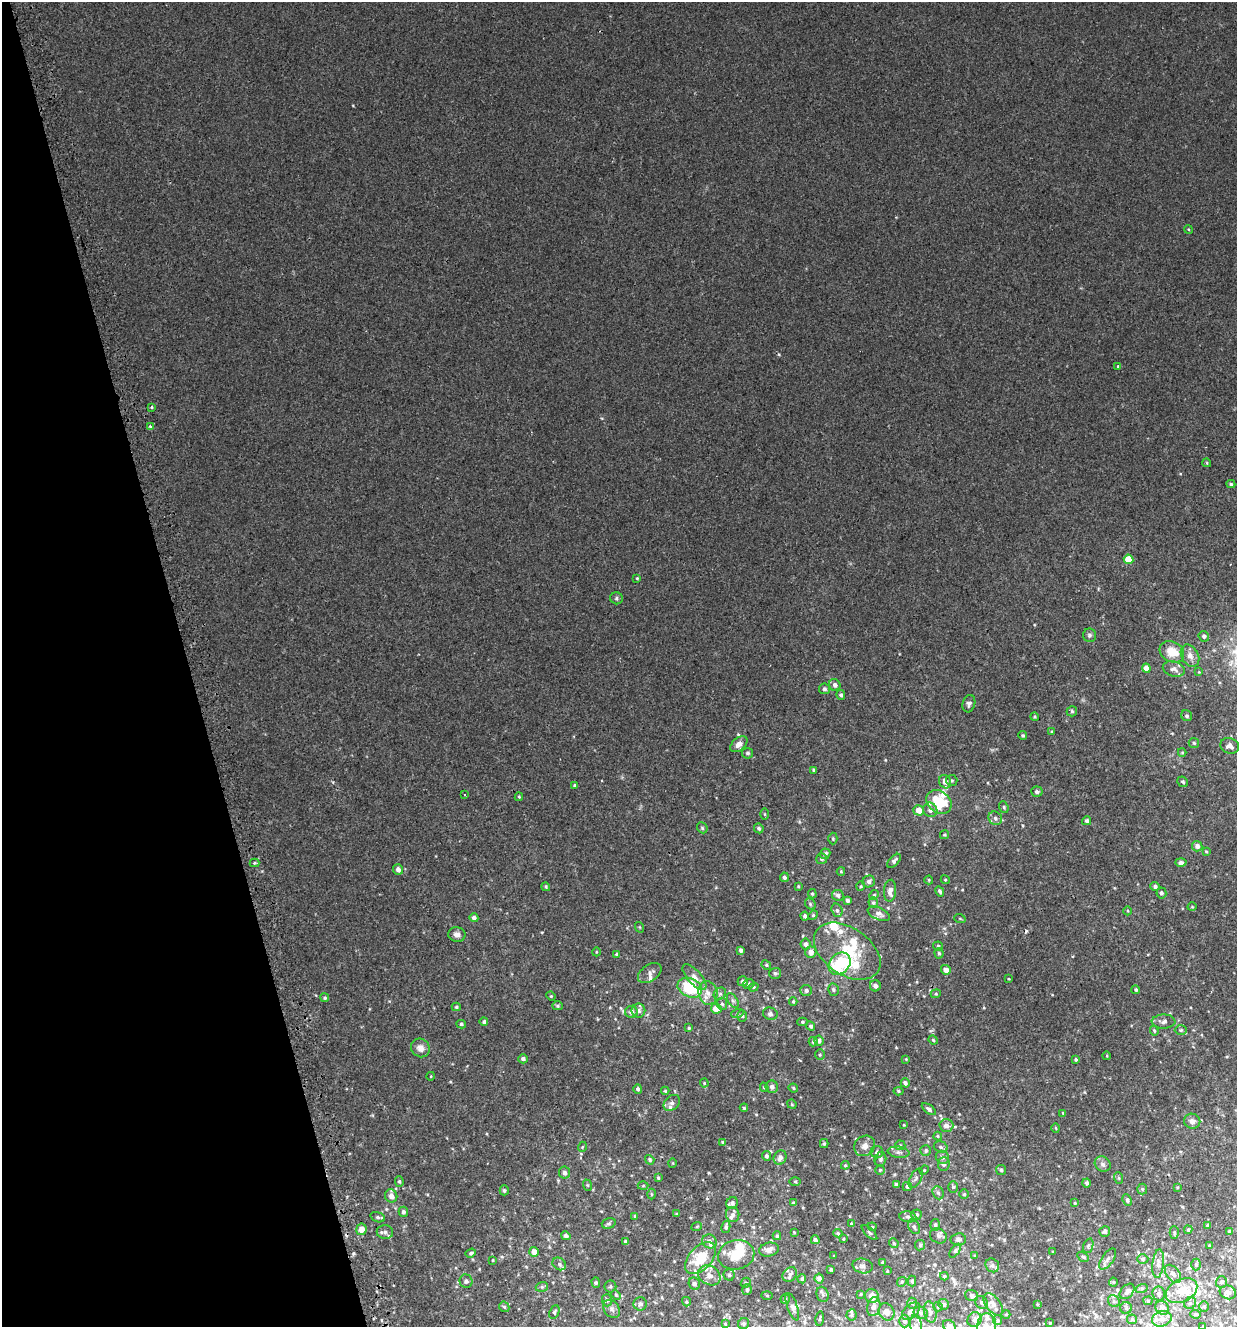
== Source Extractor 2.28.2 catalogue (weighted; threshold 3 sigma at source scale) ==
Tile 5 of 4 x 4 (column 1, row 2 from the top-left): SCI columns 103-1337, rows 2696-4020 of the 5195 x 5393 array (HDU 1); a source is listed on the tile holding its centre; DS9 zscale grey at full resolution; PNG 1239 x 1329 px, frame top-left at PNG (2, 2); each listed source drawn as its Kron ellipse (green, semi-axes under 4 px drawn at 4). Shown black and unused: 15% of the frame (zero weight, under 2 of 3 exposures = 3% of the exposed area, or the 3 px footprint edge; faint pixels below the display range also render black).
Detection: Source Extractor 2.28.2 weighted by HDU 2 'WHT'; one run over the whole footprint, this tile lists its part. Background 0.00112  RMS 0.0029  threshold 0.0128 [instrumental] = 3 sigma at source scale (4.5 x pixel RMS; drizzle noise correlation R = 1.50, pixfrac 1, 0.0396/0.0396 arcsec/px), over >= 5 px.
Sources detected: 369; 3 inside a brighter object's white glare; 2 cosmic-ray / hot-pixel residue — neither listed nor drawn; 33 inside a brighter listed object's ellipse — not listed separately; the other 331 listed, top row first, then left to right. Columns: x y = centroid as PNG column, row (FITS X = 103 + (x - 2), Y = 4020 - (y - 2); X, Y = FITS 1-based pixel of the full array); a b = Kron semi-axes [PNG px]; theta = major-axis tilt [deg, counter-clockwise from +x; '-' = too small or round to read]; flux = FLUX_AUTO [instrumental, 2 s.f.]
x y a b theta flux
1188 229 4 3 - 0.24
1118 367 3 2 - 0.5
152 407 3 3 - 0.37
150 426 4 3 - 0.44
1207 463 4 3 - 0.26
1231 484 4 4 - 0.39
1128 559 5 4 - 5.1
637 578 4 3 - 0.26
617 598 6 6 - 0.51
1089 635 6 6 - 0.62
1204 636 5 5 - 0.7
1172 652 13 10 -28 5.1
1190 656 12 8 -61 1.8
1146 668 4 4 - 2.2
1174 669 11 7 -16 1.3
1199 672 4 4 - 0.21
835 685 6 5 - 0.98
824 689 5 5 - 0.5
841 695 5 4 - 0.62
969 704 9 6 74 0.78
1072 711 5 5 - 0.4
1187 716 6 5 - 0.48
1034 717 4 4 - 0.34
1052 732 4 3 - 0.28
1023 736 4 4 - 0.36
1194 743 5 5 - 0.42
739 744 10 6 41 1.7
1230 746 9 7 -17 1.2
1182 752 4 4 - 0.24
748 753 5 5 - 0.57
814 770 3 3 - 0.45
952 780 6 5 - 0.46
945 782 7 6 - 1.7
1183 782 5 5 - 0.41
575 786 4 4 - 0.44
1037 792 6 5 - 0.78
465 794 3 3 - 0.36
519 797 4 4 - 0.26
939 802 14 10 -40 9.8
1004 807 6 4 -69 0.38
919 810 5 5 - 2.6
930 810 7 6 - 1.1
765 814 6 4 -89 0.26
995 818 7 6 - 0.96
1087 821 4 4 - 0.55
702 828 6 5 - 0.37
759 828 5 4 - 0.55
945 835 5 4 - 0.33
833 839 6 4 -88 0.37
1197 846 5 5 - 1.2
1206 851 4 3 - 0.28
825 854 5 5 - 0.84
822 859 5 5 - 0.55
894 861 8 4 45 0.73
255 863 5 4 - 0.35
1181 863 6 4 -2 0.89
398 869 5 5 - 1.3
841 871 4 4 - 0.26
784 877 5 4 - 0.66
929 880 4 4 - 0.27
945 880 4 4 - 0.28
869 881 6 5 - 0.81
798 886 4 3 - 0.25
861 886 5 3 - 0.25
1155 886 4 4 - 0.7
546 887 4 4 - 0.37
890 891 11 6 85 1.4
940 891 5 4 - 0.62
1161 893 5 5 - 0.68
812 894 4 3 - 0.35
838 895 6 5 - 0.9
874 895 5 4 - 0.34
847 900 4 4 - 0.64
873 903 5 4 - 0.4
810 904 6 4 -49 0.35
1192 907 4 3 - 0.21
837 910 7 5 -72 0.68
1128 911 4 3 - 0.25
879 914 12 6 -24 1.1
813 915 5 4 - 0.34
805 916 4 4 - 0.74
474 918 4 4 - 0.93
960 919 6 3 -20 0.28
639 927 5 3 - 0.24
457 934 8 7 - 1.3
806 944 5 5 - 0.93
938 946 5 4 - 0.54
741 950 4 4 - 0.8
847 951 37 23 -35 13
596 952 4 3 - 0.19
811 952 6 5 - 1.4
939 953 5 4 - 0.48
617 954 4 4 - 0.44
840 964 12 9 48 14
766 965 5 4 - 0.36
946 970 5 5 - 1.9
650 973 13 8 34 1.3
775 973 6 5 - 0.54
694 977 16 7 -47 1.8
1009 979 3 2 - 0.19
743 981 5 5 - 0.79
749 984 6 5 - 0.57
875 986 5 5 - 1.1
753 987 5 4 - 0.33
690 988 13 9 -23 14
806 990 6 5 - 0.81
833 990 6 5 - 0.49
1136 990 4 4 - 0.43
708 993 12 9 -77 2
720 994 7 5 45 0.59
936 994 5 4 - 0.33
551 996 5 4 - 0.28
325 998 4 4 - 0.42
733 1001 8 5 -58 0.62
793 1001 4 3 - 0.34
722 1004 6 5 - 0.48
557 1006 5 4 - 0.39
456 1007 4 4 - 0.36
716 1009 5 5 - 2.9
638 1011 7 7 - 0.96
631 1012 6 6 - 1.3
737 1014 6 4 18 0.4
770 1014 7 6 - 0.67
742 1016 6 5 - 0.46
484 1022 4 4 - 0.63
802 1022 5 4 - 0.38
1163 1022 12 7 1 1.1
461 1024 5 4 - 0.5
810 1026 5 4 - 0.47
689 1028 4 3 - 0.42
1181 1030 6 5 - 0.44
1154 1031 5 4 - 0.32
819 1040 5 4 - 0.85
933 1040 5 4 - 0.3
813 1042 5 4 - 0.6
420 1048 10 9 - 1.7
820 1055 5 4 - 0.33
1107 1056 4 3 - 0.2
523 1059 5 4 - 0.77
906 1059 3 3 - 0.2
1076 1059 3 3 - 0.64
431 1076 4 3 - 0.19
704 1083 4 4 - 0.28
905 1083 5 4 - 0.73
764 1087 5 3 - 0.37
772 1087 6 6 - 0.94
793 1088 5 3 - 0.39
638 1089 5 4 - 0.62
665 1091 4 4 - 0.31
898 1091 5 4 - 0.44
672 1103 9 6 45 0.89
792 1104 5 4 - 0.28
744 1108 4 4 - 0.3
929 1109 8 4 -37 0.63
1063 1113 4 4 - 0.24
1192 1121 8 7 - 1
904 1125 3 2 - 0.17
946 1125 7 6 - 1.3
1056 1128 5 3 - 0.26
938 1136 4 4 - 0.32
723 1142 3 3 - 0.27
824 1144 4 4 - 0.38
900 1145 5 5 - 0.34
865 1146 11 9 43 1.6
582 1147 5 3 - 0.24
941 1147 7 5 -18 0.59
926 1151 5 5 - 0.53
877 1152 6 6 - 0.78
898 1152 11 5 -8 0.88
766 1156 5 4 - 0.61
780 1157 7 6 - 1.4
942 1157 7 6 - 0.8
880 1159 7 6 - 0.6
650 1160 5 4 - 0.48
673 1163 5 3 - 0.23
944 1164 7 6 - 0.97
1103 1164 8 7 - 0.88
845 1165 4 4 - 0.3
880 1170 5 4 - 0.33
924 1170 5 4 - 0.26
1001 1170 5 5 - 0.4
564 1172 6 5 - 0.74
658 1178 3 3 - 0.37
916 1178 11 5 61 0.82
1119 1178 6 3 -70 0.31
399 1181 5 4 - 0.39
795 1181 5 3 - 0.27
1087 1183 4 4 - 0.61
587 1185 6 3 -71 0.29
896 1185 4 3 - 0.53
643 1186 5 3 - 0.28
907 1187 4 4 - 0.63
953 1187 6 5 - 0.49
1177 1187 4 3 - 0.26
1142 1189 5 5 - 0.4
504 1190 5 4 - 0.45
938 1193 7 5 -66 0.63
651 1194 5 3 - 0.25
964 1194 4 4 - 0.37
391 1196 7 6 - 1.5
1127 1200 6 4 -64 0.55
732 1203 6 5 - 0.58
793 1203 4 4 - 0.41
1075 1203 4 4 - 0.24
403 1212 5 4 - 0.68
677 1214 3 3 - 0.29
733 1215 7 6 - 0.81
916 1215 5 5 - 0.54
635 1216 4 3 - 0.36
378 1217 7 5 -17 0.6
908 1217 8 5 -8 0.67
609 1223 7 5 17 0.47
851 1224 3 3 - 0.33
935 1225 6 4 86 0.65
1208 1225 3 3 - 0.46
697 1226 5 3 - 0.28
914 1226 8 5 -64 0.64
726 1227 6 4 78 0.53
872 1227 4 4 - 0.29
361 1229 6 5 - 2.3
1188 1230 4 3 - 0.38
1105 1231 5 5 - 0.68
1229 1231 3 3 - 0.29
385 1232 8 7 - 0.93
794 1232 3 3 - 0.18
869 1232 10 4 -44 0.48
1174 1232 6 4 89 0.44
838 1233 5 4 - 0.36
566 1236 5 4 - 0.87
777 1236 4 3 - 0.43
938 1236 9 7 -28 0.76
843 1239 4 3 - 0.25
958 1239 7 6 - 0.79
815 1240 4 4 - 0.79
709 1241 7 6 - 0.86
626 1242 4 3 - 0.55
894 1243 5 4 - 0.41
920 1245 5 5 - 0.4
1088 1246 7 5 72 0.45
1209 1246 4 4 - 0.38
769 1250 10 7 14 1.5
955 1251 8 4 54 0.52
534 1252 5 4 - 2
1053 1252 3 2 - 0.23
471 1253 5 4 - 0.44
736 1255 18 15 12 6.1
834 1256 3 2 - 0.2
975 1256 4 3 - 0.28
1083 1257 6 4 -30 0.5
700 1258 19 11 49 7.8
1108 1259 12 5 55 0.96
1143 1259 5 4 - 0.49
493 1260 4 3 - 0.19
883 1262 4 3 - 0.28
559 1264 7 5 -37 0.62
1158 1264 14 5 84 1.2
992 1265 7 6 - 0.68
1196 1265 6 5 - 0.43
863 1266 10 7 -11 0.94
831 1269 4 3 - 0.42
887 1271 3 3 - 0.23
790 1274 8 6 48 0.75
1173 1274 10 6 -52 1.1
709 1275 11 9 -32 1.9
729 1275 5 5 - 0.56
944 1276 4 4 - 0.39
819 1278 5 4 - 1.3
802 1279 4 4 - 0.49
466 1281 7 6 - 0.85
912 1281 5 4 - 0.42
596 1282 5 4 - 0.4
902 1282 5 4 - 0.34
1113 1282 4 4 - 0.26
1221 1282 6 5 - 0.77
746 1283 5 5 - 0.4
694 1284 6 5 - 0.63
610 1286 6 6 - 0.5
542 1287 6 5 - 0.5
1142 1288 6 4 19 0.37
747 1290 5 5 - 0.53
1127 1291 9 6 48 1
1181 1291 17 11 27 4.5
1228 1292 8 6 -20 0.96
823 1294 8 6 -72 0.64
861 1294 4 3 - 0.21
1159 1294 7 6 - 0.75
616 1295 5 4 - 0.31
767 1295 5 4 - 0.26
972 1295 7 5 -19 0.83
872 1296 7 6 - 2.3
785 1299 5 4 - 0.37
607 1300 6 5 - 0.48
1114 1301 6 5 - 0.59
1148 1301 4 4 - 0.31
686 1302 5 4 - 0.37
912 1303 5 5 - 0.49
982 1303 7 5 -45 0.67
1190 1303 6 5 - 0.67
640 1304 7 6 - 0.77
943 1304 5 5 - 0.6
993 1304 13 7 -52 1.4
1037 1304 4 2 - 0.19
504 1307 6 4 -43 0.45
792 1307 14 5 -70 1
874 1307 10 6 78 1.6
938 1307 5 4 - 0.29
1204 1307 5 5 - 0.41
1126 1308 6 6 - 0.5
1162 1308 7 6 - 0.81
611 1309 10 7 -55 0.9
911 1311 11 6 44 1.2
554 1312 7 5 64 0.45
886 1312 9 7 -58 1.7
930 1312 11 6 -79 0.96
921 1313 7 6 - 0.59
1006 1314 4 3 - 0.19
1196 1314 5 4 - 0.36
852 1315 5 5 - 0.45
820 1318 7 2 80 0.29
1132 1319 5 4 - 0.32
1162 1319 10 7 17 1.6
974 1320 8 6 55 0.83
998 1320 5 4 - 0.36
904 1321 6 5 - 0.72
744 1323 6 5 - 0.5
1050 1323 3 2 - 0.17
725 1324 4 3 - 0.27
916 1325 11 6 -82 0.79
949 1326 7 5 -44 0.65
987 1326 13 9 87 2.7
1203 1326 3 2 - 0.26
Isophote crosses this tile's border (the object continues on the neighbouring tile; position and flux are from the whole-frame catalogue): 4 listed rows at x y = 916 1325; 949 1326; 987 1326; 1203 1326
Unlisted compact peaks at least as high as the median listed source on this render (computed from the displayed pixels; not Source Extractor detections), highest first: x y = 542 932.